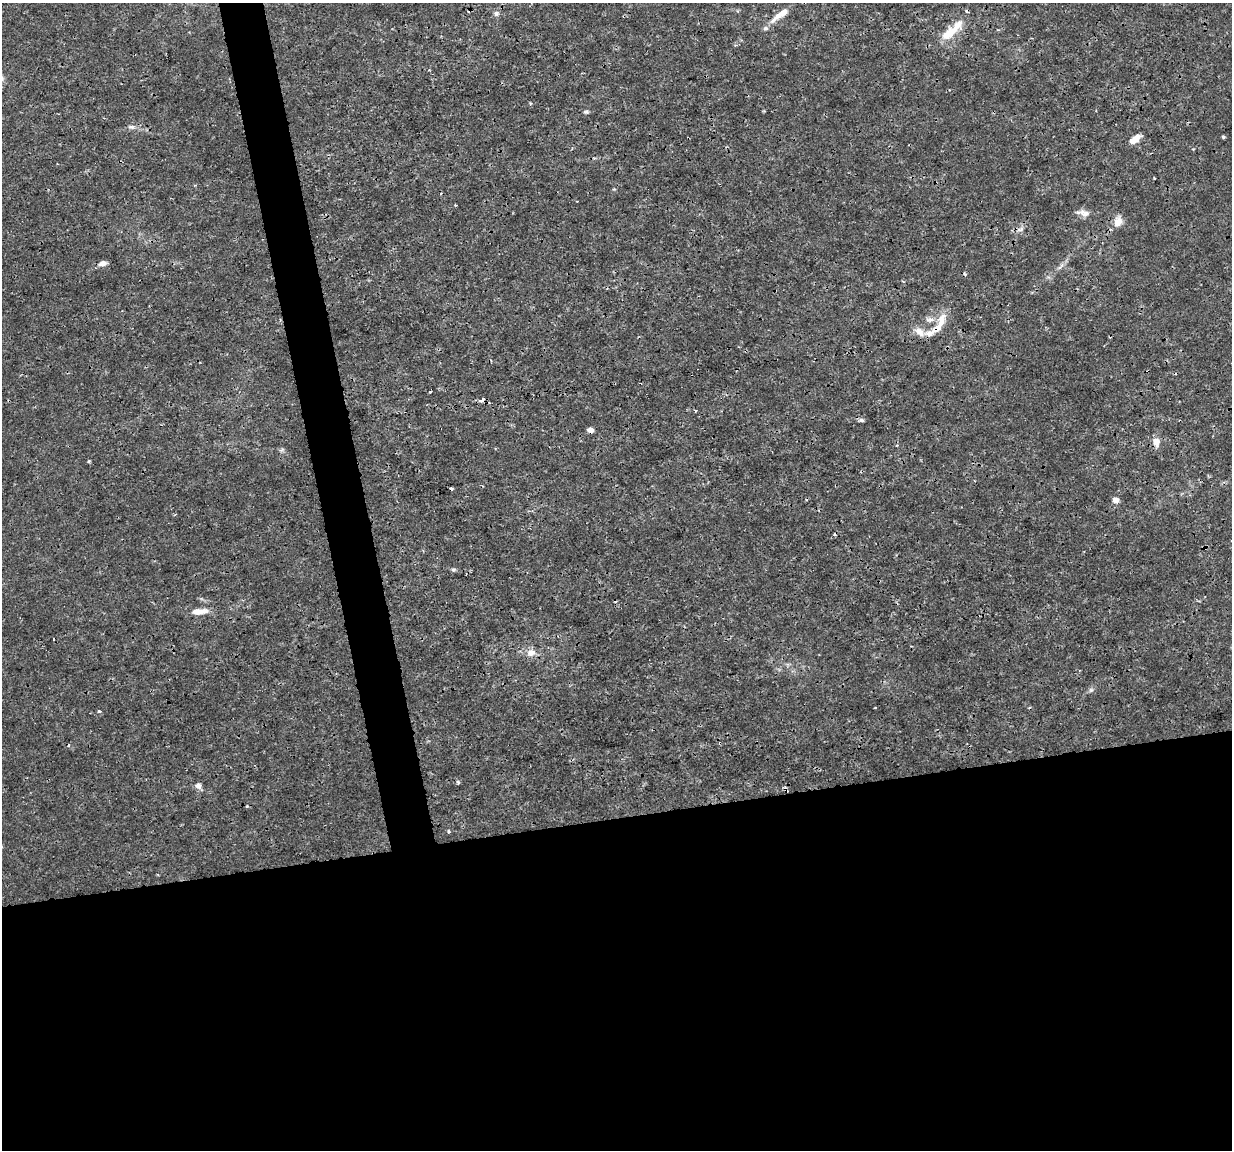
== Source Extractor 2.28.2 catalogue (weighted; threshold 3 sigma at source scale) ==
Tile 15 of 4 x 4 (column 3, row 4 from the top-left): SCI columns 2463-3692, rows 31-1178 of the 4923 x 4701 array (HDU 1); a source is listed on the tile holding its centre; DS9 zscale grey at full resolution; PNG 1234 x 1152 px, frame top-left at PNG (2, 3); no overlay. Shown black and unused: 32% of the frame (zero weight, under 3 of 4 exposures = <1% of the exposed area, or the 3 px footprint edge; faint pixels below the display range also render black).
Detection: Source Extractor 2.28.2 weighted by HDU 2 'WHT'; one run over the whole footprint, this tile lists its part. Background 0.00169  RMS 7.7e-04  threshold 0.00348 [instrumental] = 3 sigma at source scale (4.5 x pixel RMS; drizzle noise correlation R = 1.50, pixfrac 1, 0.0396/0.0396 arcsec/px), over >= 5 px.
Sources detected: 45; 6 cosmic-ray / hot-pixel residue — not listed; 4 inside a brighter listed object's ellipse — not listed separately; the other 35 listed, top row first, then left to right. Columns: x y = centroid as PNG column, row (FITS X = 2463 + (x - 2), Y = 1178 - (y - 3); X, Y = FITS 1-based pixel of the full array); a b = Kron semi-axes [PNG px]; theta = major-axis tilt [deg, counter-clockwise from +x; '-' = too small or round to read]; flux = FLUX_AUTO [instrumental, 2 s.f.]
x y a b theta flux
783 13 32 8 39 1.1
496 14 7 7 - 0.24
950 33 27 10 35 1.7
530 103 5 3 - 0.077
586 112 7 4 8 0.13
131 127 10 6 -6 0.27
1223 137 4 3 - 0.12
1135 139 12 6 38 0.84
1154 178 3 2 - 0.067
1085 213 15 9 -14 0.52
1118 222 12 9 67 0.77
1020 229 11 5 24 0.29
102 263 10 6 11 0.39
930 319 13 4 1 0.31
941 320 22 10 73 1
920 332 16 9 -49 0.65
430 392 3 2 - 0.12
482 400 4 3 - 1.2
695 411 4 2 - 0.062
861 420 7 5 -3 0.18
590 430 5 4 - 0.78
1156 442 9 7 -84 0.73
897 445 4 3 - 0.08
89 461 5 3 - 0.08
1116 500 5 5 - 0.72
453 570 7 4 6 0.13
200 611 21 7 6 0.86
531 653 12 9 6 0.6
1091 690 7 5 44 0.18
99 711 3 3 - 0.21
458 782 6 4 -69 0.11
198 785 7 6 - 0.4
786 789 9 3 -57 0.17
247 806 4 4 - 0.089
449 832 5 4 - 0.095
Overlapping masked pixels (flux is a lower limit): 5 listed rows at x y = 950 33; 482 400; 590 430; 1156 442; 786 789